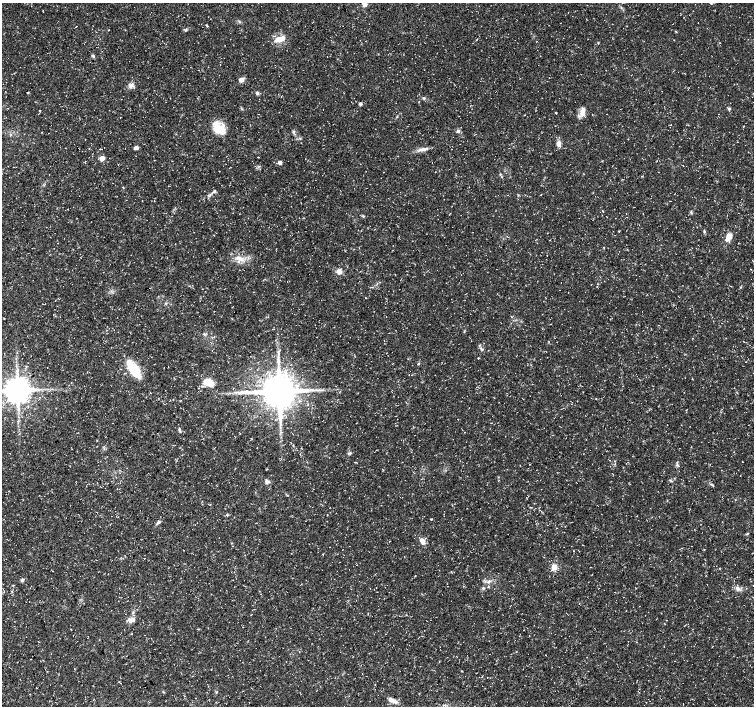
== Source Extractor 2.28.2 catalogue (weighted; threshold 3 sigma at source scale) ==
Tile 7 of 4 x 4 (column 3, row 2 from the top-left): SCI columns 3012-4514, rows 3048-4455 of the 6016 x 6028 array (HDU 1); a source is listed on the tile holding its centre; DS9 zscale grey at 2 x 2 block average (1 PNG px = mean of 2 x 2 image px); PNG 756 x 708 px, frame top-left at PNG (2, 3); no overlay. Shown black and unused: <1% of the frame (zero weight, under 3 of 5 exposures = <1% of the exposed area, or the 3 px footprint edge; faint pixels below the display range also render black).
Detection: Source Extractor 2.28.2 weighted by HDU 2 'WHT'; one run over the whole footprint, this tile lists its part. Background 0.0309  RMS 0.0024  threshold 0.0109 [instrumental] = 3 sigma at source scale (4.5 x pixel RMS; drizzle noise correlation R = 1.50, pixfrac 1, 0.0396/0.0396 arcsec/px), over >= 5 px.
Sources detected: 71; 1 long thin detection or spike segment (spike, bleed or trail) — not listed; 2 inside a brighter listed object's ellipse — not listed separately; the other 68 listed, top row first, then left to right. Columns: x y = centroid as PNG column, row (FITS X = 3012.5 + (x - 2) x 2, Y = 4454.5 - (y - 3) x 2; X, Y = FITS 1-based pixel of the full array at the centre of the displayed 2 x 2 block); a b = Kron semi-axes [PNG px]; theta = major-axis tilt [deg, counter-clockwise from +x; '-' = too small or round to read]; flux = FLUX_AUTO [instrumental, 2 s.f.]
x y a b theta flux
711 3 5 4 - 0.91
364 4 3 3 - 8.5
621 7 3 2 - 0.43
206 25 3 3 - 0.51
676 31 3 2 - 0.35
279 39 16 7 16 5.9
476 40 3 2 - 0.28
93 56 5 4 - 0.84
241 80 4 4 - 3.5
131 86 7 5 63 2.1
28 92 2 2 - 0.44
257 93 4 4 - 1.1
424 98 4 3 - 0.81
360 104 4 3 - 1.1
729 109 5 3 - 0.91
583 110 9 6 76 3.5
556 112 2 2 - 0.41
524 115 3 2 - 0.22
397 117 3 2 - 0.38
218 128 15 11 -38 11
293 131 4 3 - 0.8
458 131 5 5 - 1.4
559 144 7 5 89 2.8
136 148 4 4 - 1.8
100 149 3 2 - 0.32
423 149 11 4 2 2.6
259 157 2 2 - 0.28
102 158 3 3 - 7.8
280 162 3 3 - 3.1
500 174 3 3 - 0.5
214 191 5 4 - 0.94
209 195 6 3 36 1.1
603 211 2 2 - 0.26
363 216 3 3 - 0.53
704 231 4 3 - 0.7
729 237 8 5 60 5.3
240 259 11 5 -31 3.8
339 271 7 6 - 2.8
365 298 2 2 - 0.21
166 303 3 3 - 0.5
482 349 6 3 -53 1.1
418 364 3 2 - 0.44
134 368 21 11 -48 16
208 382 11 9 11 6.7
17 390 6 6 - 1000
316 390 3 2 - 0.61
279 391 9 8 - 1800
180 431 4 4 - 0.82
350 453 4 4 - 0.86
677 465 3 3 - 0.73
267 482 6 5 - 1.7
712 485 5 2 - 0.68
227 515 3 3 - 0.58
158 522 6 3 19 1
747 534 3 2 - 0.41
422 541 7 5 -68 3.4
554 567 3 3 - 15
22 580 5 4 - 1
13 585 2 2 - 0.52
483 588 4 3 - 0.71
737 588 5 5 - 1.9
12 592 3 2 - 0.43
511 605 2 2 - 0.25
133 612 5 2 - 0.67
131 620 9 5 0 2.9
666 620 2 2 - 0.2
217 692 5 2 - 0.44
393 700 12 5 -23 3.6
Isophote crosses this tile's border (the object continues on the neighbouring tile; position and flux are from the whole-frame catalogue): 3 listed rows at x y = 711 3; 364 4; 17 390
Diffuse or blended objects may show on this block-average render without a row.